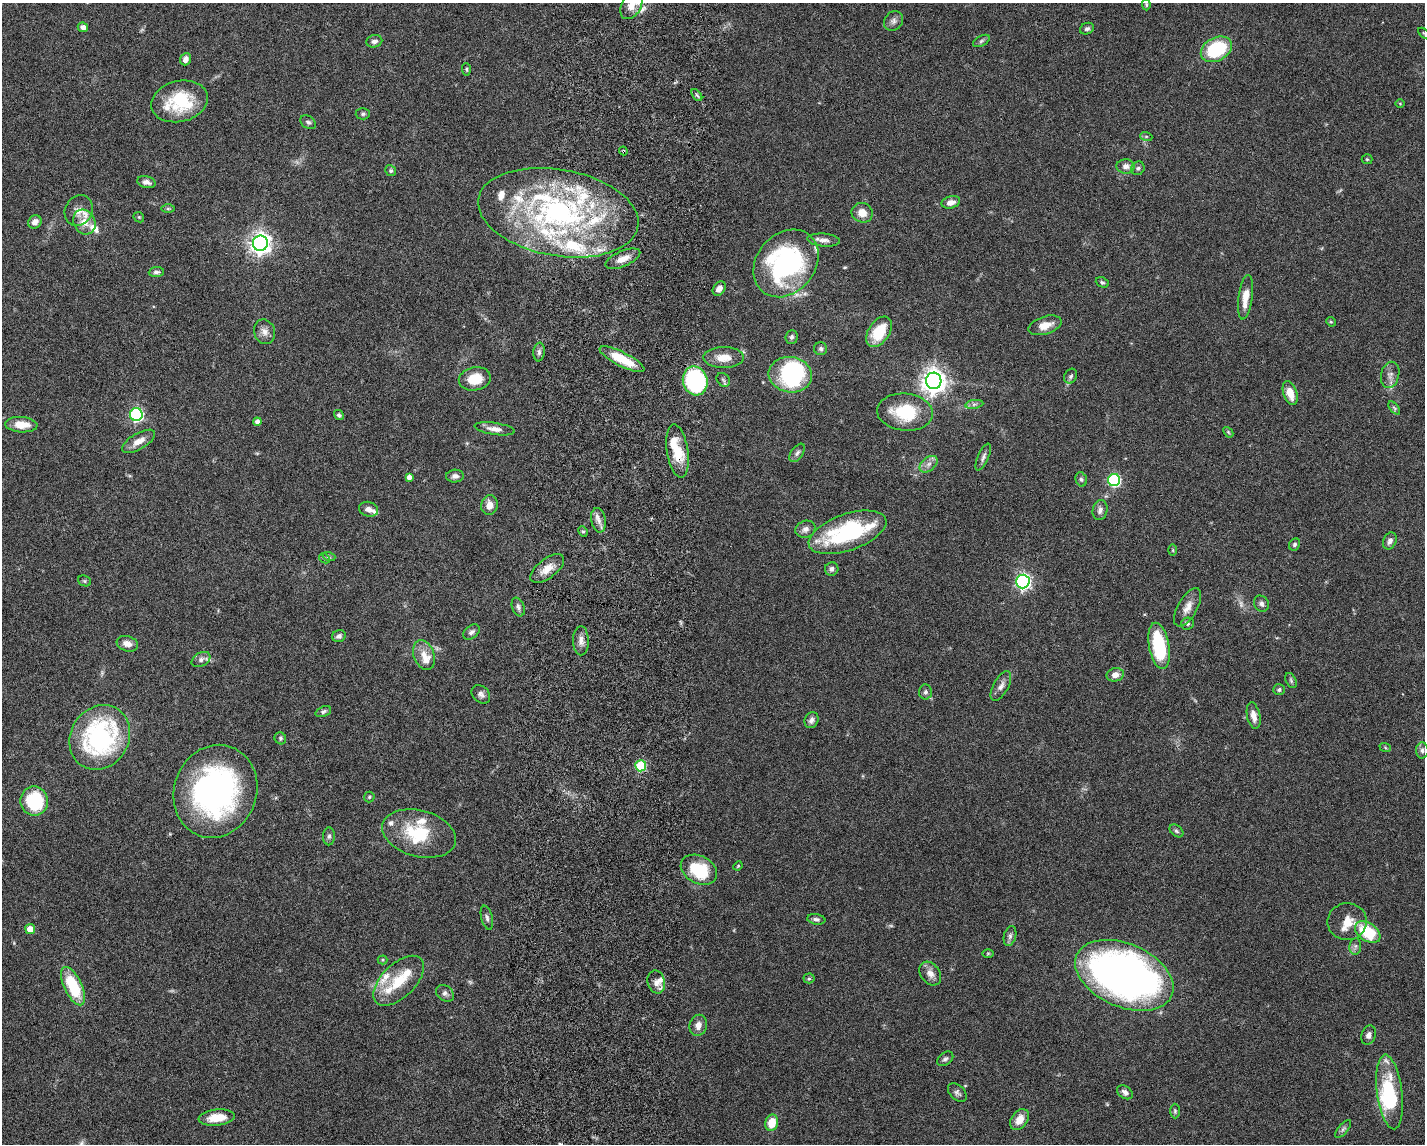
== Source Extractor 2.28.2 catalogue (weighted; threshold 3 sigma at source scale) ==
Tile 8 of 3 x 4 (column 2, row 3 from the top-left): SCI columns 1700-3122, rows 1154-2295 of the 4711 x 4593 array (HDU 1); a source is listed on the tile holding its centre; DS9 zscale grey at full resolution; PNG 1427 x 1146 px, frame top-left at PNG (2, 3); each listed source drawn as its Kron ellipse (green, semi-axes under 4 px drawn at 4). Shown black and unused: <1% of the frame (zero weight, under 5 of 9 exposures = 3% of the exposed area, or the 3 px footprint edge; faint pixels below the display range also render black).
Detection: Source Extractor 2.28.2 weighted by HDU 2 'WHT'; one run over the whole footprint, this tile lists its part. Background 0.0589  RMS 0.003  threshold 0.0124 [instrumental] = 3 sigma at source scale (4.09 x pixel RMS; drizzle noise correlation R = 1.36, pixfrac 0.8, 0.05/0.05 arcsec/px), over >= 5 px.
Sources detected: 189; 5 too faint to see at this stretch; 2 inside a brighter object's white glare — neither listed nor drawn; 32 inside a brighter listed object's ellipse — not listed separately; the other 150 listed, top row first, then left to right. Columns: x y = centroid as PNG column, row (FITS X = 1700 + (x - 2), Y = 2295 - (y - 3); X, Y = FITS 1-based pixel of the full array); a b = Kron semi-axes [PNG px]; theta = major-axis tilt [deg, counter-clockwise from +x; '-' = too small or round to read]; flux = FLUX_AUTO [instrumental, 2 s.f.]
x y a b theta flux
1146 5 6 4 -86 0.38
631 6 15 9 60 3
894 21 10 9 - 1.2
83 27 5 4 - 1.3
1087 29 7 5 22 0.73
1424 34 7 3 -39 0.34
374 41 8 6 16 1.1
981 41 9 5 28 0.66
1216 49 16 11 28 19
186 59 6 5 - 1.4
466 69 6 4 -85 0.4
697 95 7 3 -52 0.44
179 101 29 20 13 16
1400 103 5 3 - 0.22
363 114 7 5 4 0.62
308 122 8 6 -34 0.71
1146 136 6 4 -19 0.4
623 151 4 3 - 0.37
1367 159 5 5 - 0.35
1126 166 9 7 -2 1.7
1138 168 7 6 - 0.69
391 171 6 5 - 0.54
146 182 9 6 -12 1.2
951 202 9 6 13 1.6
168 209 6 4 0 0.44
79 210 16 13 62 2.5
558 213 81 43 -10 79
862 213 11 9 -23 3
139 217 6 4 -44 0.34
35 222 7 6 - 1.8
84 222 13 10 -62 3.4
824 240 16 6 -4 1.6
260 243 8 7 - 190
623 259 19 7 23 2.8
786 263 37 29 50 51
156 272 7 5 5 0.72
1102 282 7 5 -26 0.52
719 288 8 5 54 1.7
1245 297 22 7 82 4
1331 322 5 4 - 0.3
1045 325 17 9 17 3.3
265 332 12 10 -69 1.9
879 332 17 10 55 9.5
792 337 7 6 - 0.69
821 349 6 6 - 0.66
539 352 9 5 84 0.86
724 358 20 10 0 3.8
622 359 25 7 -27 8
790 375 22 18 -9 28
1390 375 13 9 77 1.8
1071 376 8 6 63 0.71
475 379 16 11 11 6.6
723 380 7 6 - 0.72
695 381 14 12 -75 42
934 381 8 8 - 270
1290 393 12 6 -72 3.9
974 404 9 4 9 0.75
1394 408 8 4 -52 0.5
905 412 28 18 -5 14
136 415 6 6 - 43
339 415 5 4 - 0.58
257 422 4 4 - 1.2
21 425 16 7 -4 4.4
495 429 20 6 -8 1.9
1228 432 6 4 -48 0.38
139 441 18 8 31 2.6
678 451 27 10 -81 7.4
797 453 10 6 54 0.86
983 457 14 5 67 1
929 464 10 7 40 1.4
455 476 9 6 5 1
409 477 4 4 - 1.3
1081 479 7 5 -73 0.64
1114 480 6 6 - 37
489 505 10 8 79 2.5
369 509 10 7 -17 1.5
1100 510 10 7 77 1.2
598 520 12 7 -79 1.6
805 529 10 8 20 1.4
583 531 5 4 - 0.4
848 532 41 18 19 32
1390 541 9 6 64 1.2
1294 544 6 5 - 0.67
1173 550 6 4 -89 0.31
329 557 6 4 -18 0.44
324 558 6 4 -45 0.44
547 569 20 9 38 3.7
832 569 7 6 - 0.99
84 581 7 5 -21 0.44
1023 581 7 6 - 79
1261 604 8 7 - 0.9
518 607 10 6 -71 0.94
1188 607 21 10 60 2.8
1188 624 6 6 - 0.53
471 632 9 6 38 0.89
339 636 7 6 - 0.98
581 641 14 8 -89 1.8
127 644 11 7 -18 2
1159 646 23 10 -79 19
424 655 15 10 -69 3.1
201 659 10 6 30 1
1115 675 9 6 13 1.8
1291 681 8 5 -64 0.55
1001 686 16 7 61 1.8
1279 690 6 5 - 0.61
925 692 7 6 - 0.69
481 694 10 8 -44 1.2
323 711 8 5 22 0.63
1254 716 13 6 -79 2.2
811 720 8 6 66 1.2
100 737 33 29 57 45
280 738 6 5 - 0.49
1385 747 6 3 -21 0.32
1422 750 8 6 88 0.9
641 766 5 5 - 17
215 791 47 41 69 75
369 797 5 5 - 0.39
34 801 14 13 - 17
1176 831 8 5 -40 0.59
419 833 38 23 -15 15
329 836 9 6 89 0.8
738 866 5 4 - 0.28
699 870 19 13 -27 13
487 918 12 5 -76 0.91
816 919 9 5 -9 0.74
1347 922 19 18 - 4.9
30 929 5 5 - 3.5
1368 932 14 9 -36 13
1010 936 10 6 76 0.91
1355 946 8 6 82 0.9
988 953 6 4 1 0.34
382 960 5 4 - 0.31
930 974 13 9 -51 2.1
1124 975 52 31 -23 170
809 978 5 5 - 0.39
399 981 31 16 44 9
656 982 11 8 -76 1.8
73 986 21 9 -65 14
445 993 10 7 -38 0.97
698 1025 11 8 76 2
1368 1035 10 7 71 1.2
945 1059 9 6 37 0.75
1125 1092 9 6 -35 1.1
1390 1092 37 13 -83 16
957 1093 11 7 -44 0.94
1175 1111 7 5 -90 0.49
217 1118 18 8 6 4.9
1019 1120 11 8 55 3.3
772 1123 8 6 77 5.2
1343 1129 11 4 51 0.71
Overlapping masked pixels (flux is a lower limit): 3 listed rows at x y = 623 151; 695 381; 678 451
Isophote crosses this tile's border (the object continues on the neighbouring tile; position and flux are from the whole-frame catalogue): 2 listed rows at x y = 631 6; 1424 34